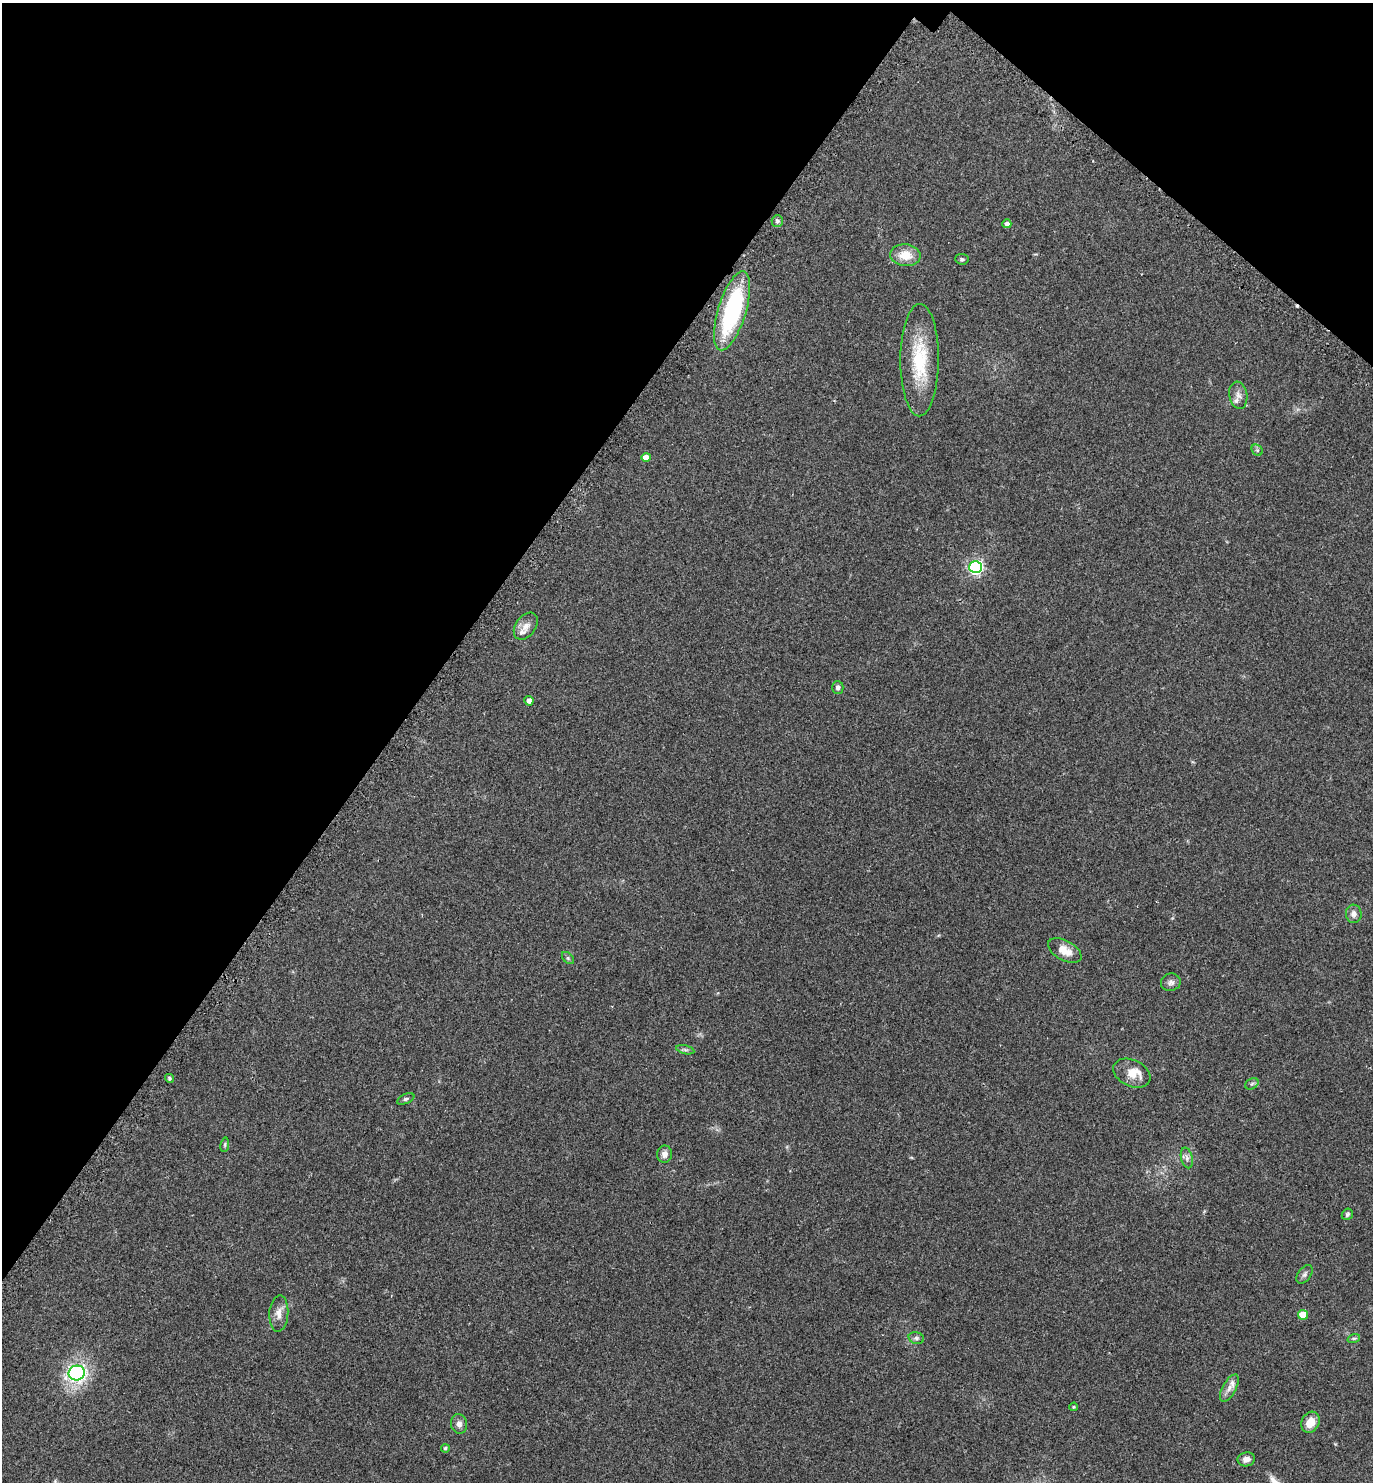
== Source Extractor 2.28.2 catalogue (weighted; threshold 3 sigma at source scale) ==
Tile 2 of 4 x 4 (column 2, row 1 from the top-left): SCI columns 1695-3065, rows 4476-5955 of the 5992 x 5992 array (HDU 1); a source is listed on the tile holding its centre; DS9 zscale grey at full resolution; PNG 1375 x 1484 px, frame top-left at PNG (2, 3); each listed source drawn as its Kron ellipse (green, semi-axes under 4 px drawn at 4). Shown black and unused: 33% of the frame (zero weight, under 2 of 3 exposures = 3% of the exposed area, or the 3 px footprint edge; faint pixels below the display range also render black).
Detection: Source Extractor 2.28.2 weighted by HDU 2 'WHT'; one run over the whole footprint, this tile lists its part. Background 0.0701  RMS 0.0078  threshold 0.0349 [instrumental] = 3 sigma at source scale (4.5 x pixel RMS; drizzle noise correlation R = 1.50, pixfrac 1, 0.05/0.05 arcsec/px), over >= 5 px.
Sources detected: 42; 1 cosmic-ray / hot-pixel residue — neither listed nor drawn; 3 inside a brighter listed object's ellipse — not listed separately; the other 38 listed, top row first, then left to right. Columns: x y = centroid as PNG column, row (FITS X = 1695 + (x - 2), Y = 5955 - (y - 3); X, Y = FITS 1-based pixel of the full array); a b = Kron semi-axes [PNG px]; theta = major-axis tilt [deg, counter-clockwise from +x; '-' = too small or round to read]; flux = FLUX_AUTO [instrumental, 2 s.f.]
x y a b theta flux
777 221 6 5 - 1.7
1007 224 4 4 - 3
905 255 15 11 -5 12
962 259 7 5 -6 1.4
732 311 41 14 73 87
920 360 56 19 90 41
1238 395 13 9 -81 4.6
1257 450 6 5 - 1.3
646 457 4 4 - 7.2
975 567 6 6 - 170
526 626 15 10 54 5.7
838 688 6 6 - 2.4
529 701 5 4 - 2.8
1354 914 9 8 - 3.6
1065 951 18 10 -28 8.6
568 958 7 4 -46 1.2
1171 982 10 8 16 2.9
685 1050 9 4 -13 1.6
1132 1073 19 13 -26 9.9
169 1078 4 4 - 1.6
1252 1084 7 5 30 1.4
406 1099 9 5 24 1.5
225 1145 7 3 81 0.95
664 1154 8 7 - 4.1
1187 1158 10 6 -77 2.6
1347 1214 6 5 - 1.5
1304 1274 10 6 53 2.1
279 1313 18 9 86 6.3
1303 1315 5 5 - 15
916 1338 8 6 -16 1.9
1354 1338 6 4 18 1.2
77 1373 8 7 - 170
1229 1388 15 7 62 4.4
1074 1407 4 3 - 0.83
1310 1422 11 8 63 9.8
459 1424 10 8 -77 3.5
445 1448 4 4 - 1.3
1246 1459 9 7 10 4.2